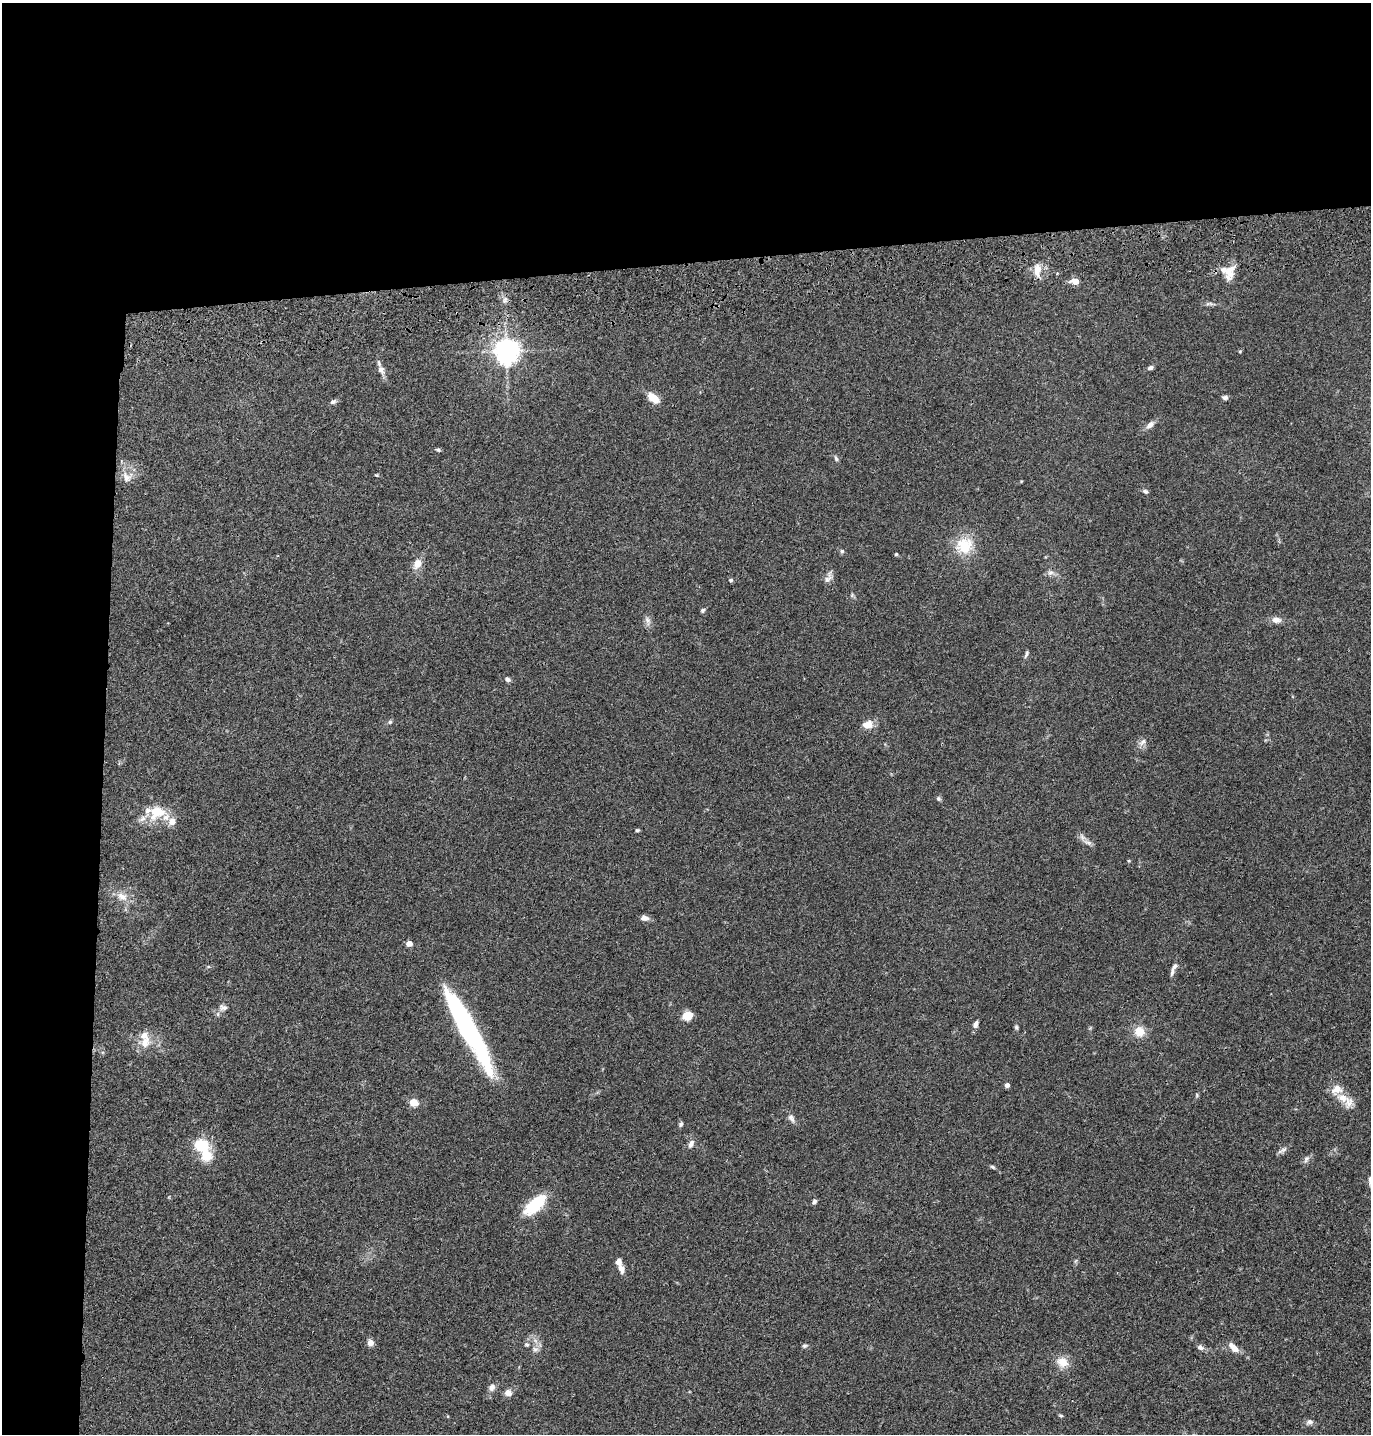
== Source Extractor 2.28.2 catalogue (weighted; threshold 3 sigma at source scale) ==
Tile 1 of 3 x 3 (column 1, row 1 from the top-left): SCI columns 122-1490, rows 2980-4411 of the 4349 x 4527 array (HDU 1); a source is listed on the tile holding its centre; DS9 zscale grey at full resolution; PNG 1373 x 1436 px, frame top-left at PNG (2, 3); no overlay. Shown black and unused: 24% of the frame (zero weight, under 3 of 4 exposures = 6% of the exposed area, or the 3 px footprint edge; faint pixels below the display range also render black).
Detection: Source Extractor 2.28.2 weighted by HDU 2 'WHT'; one run over the whole footprint, this tile lists its part. Background 0.0829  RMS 0.0061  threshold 0.0276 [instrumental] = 3 sigma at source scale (4.5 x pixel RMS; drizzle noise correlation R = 1.50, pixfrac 1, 0.05/0.05 arcsec/px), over >= 5 px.
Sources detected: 84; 1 inside a brighter object's white glare — not listed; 9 inside a brighter listed object's ellipse — not listed separately; the other 74 listed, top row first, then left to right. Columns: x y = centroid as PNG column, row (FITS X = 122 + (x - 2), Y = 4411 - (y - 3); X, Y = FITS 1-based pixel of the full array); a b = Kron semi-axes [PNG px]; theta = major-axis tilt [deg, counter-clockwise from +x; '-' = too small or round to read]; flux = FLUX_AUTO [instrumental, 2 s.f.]
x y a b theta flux
1037 270 15 8 87 6.9
1230 270 18 11 58 6.6
1075 282 6 5 - 7.4
505 300 8 6 88 2.1
1209 304 13 4 -3 1.7
506 351 7 7 - 640
1240 352 4 4 - 0.58
1150 368 7 5 16 1.5
381 370 13 9 -62 3.5
1225 397 7 5 -3 1.5
653 398 14 8 -40 8.2
333 402 8 6 24 1.6
1150 425 12 7 39 3.2
438 450 6 4 -16 0.95
836 458 8 4 -65 1.2
376 475 4 4 - 0.55
127 477 16 15 - 6.8
1145 491 8 5 -30 1.3
964 545 24 21 39 17
842 551 6 5 - 1.1
896 554 4 4 - 0.74
417 564 14 10 63 5.7
1051 573 10 7 12 2.4
828 578 17 7 63 3
731 580 6 5 - 1
702 610 6 4 48 1.1
1276 620 12 8 -9 3.7
648 621 13 7 -72 2.8
1026 654 12 4 66 1.4
507 679 7 6 - 1.5
390 722 6 5 - 1.1
869 725 13 10 74 5
1143 742 13 5 38 2.4
938 798 6 6 - 1.1
157 813 27 18 22 17
637 830 5 4 - 0.88
1088 842 14 5 -20 2.7
122 897 16 11 -25 6.7
644 918 10 7 -6 2.6
409 943 5 4 - 5.5
1174 966 11 5 50 1.8
223 1007 13 8 -8 2.8
687 1016 10 7 16 8.7
976 1024 9 6 63 2.4
1016 1027 7 5 -75 1
468 1030 90 15 -61 110
1139 1031 13 12 - 8.3
145 1042 17 14 61 8.6
1007 1085 4 4 - 2.8
1197 1095 6 4 73 0.8
1343 1098 24 10 -18 9.5
413 1102 5 5 - 21
791 1118 12 7 -59 2.6
681 1124 7 5 67 1.2
691 1144 11 6 66 2.8
202 1146 21 15 -14 17
1283 1150 13 5 29 2.1
1306 1159 10 6 60 1.9
993 1167 7 4 -28 0.97
1370 1180 12 5 -86 2
814 1201 7 5 59 1.4
535 1204 25 11 42 30
621 1268 12 8 -63 4
370 1343 7 7 - 3.7
527 1345 7 5 -17 1
805 1346 7 5 16 1.1
1200 1347 8 6 -24 2.2
1234 1348 13 7 -42 5.8
535 1349 9 7 54 2.5
1062 1362 16 13 -19 7.5
492 1387 10 8 54 2.8
508 1393 10 9 - 3.2
1061 1416 6 4 -16 0.82
1309 1422 9 6 6 2.1
Isophote crosses this tile's border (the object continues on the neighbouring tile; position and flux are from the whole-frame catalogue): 1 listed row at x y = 1370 1180